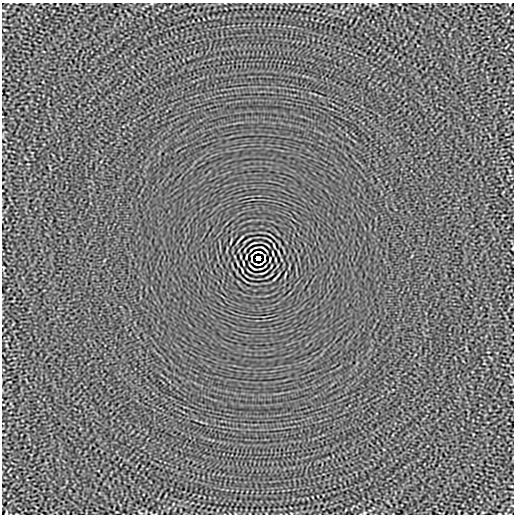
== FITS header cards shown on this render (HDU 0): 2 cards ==
NAXIS1  =                  512
NAXIS2  =                  512

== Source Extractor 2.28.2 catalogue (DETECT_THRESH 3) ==
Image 512 x 512 px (HDU 0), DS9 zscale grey, 1 PNG px = 1 image px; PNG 516 x 516 px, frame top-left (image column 1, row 512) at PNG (2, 3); no overlay
Background -2.90e-06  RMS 0.0015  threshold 0.00439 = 3 sigma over >= 5 px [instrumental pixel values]
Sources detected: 13; all 13 listed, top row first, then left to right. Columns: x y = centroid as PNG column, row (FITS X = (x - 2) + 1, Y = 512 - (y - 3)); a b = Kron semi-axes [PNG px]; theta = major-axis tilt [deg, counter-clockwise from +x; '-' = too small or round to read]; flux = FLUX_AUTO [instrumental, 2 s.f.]
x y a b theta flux
264 249 7 2 -40 0.11
256 252 5 2 - 0.064
260 252 4 2 - 0.098
251 256 4 2 - 0.078
265 256 4 2 - 0.079
258 258 4 4 - 3.7
251 260 3 2 - 0.084
265 260 4 2 - 0.079
243 263 4 2 - 0.082
256 264 4 2 - 0.083
260 264 5 2 - 0.087
252 267 7 2 -40 0.11
6 513 4 2 - 0.077
At the frame edge (FLAGS 8, measured only in part): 1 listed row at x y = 6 513